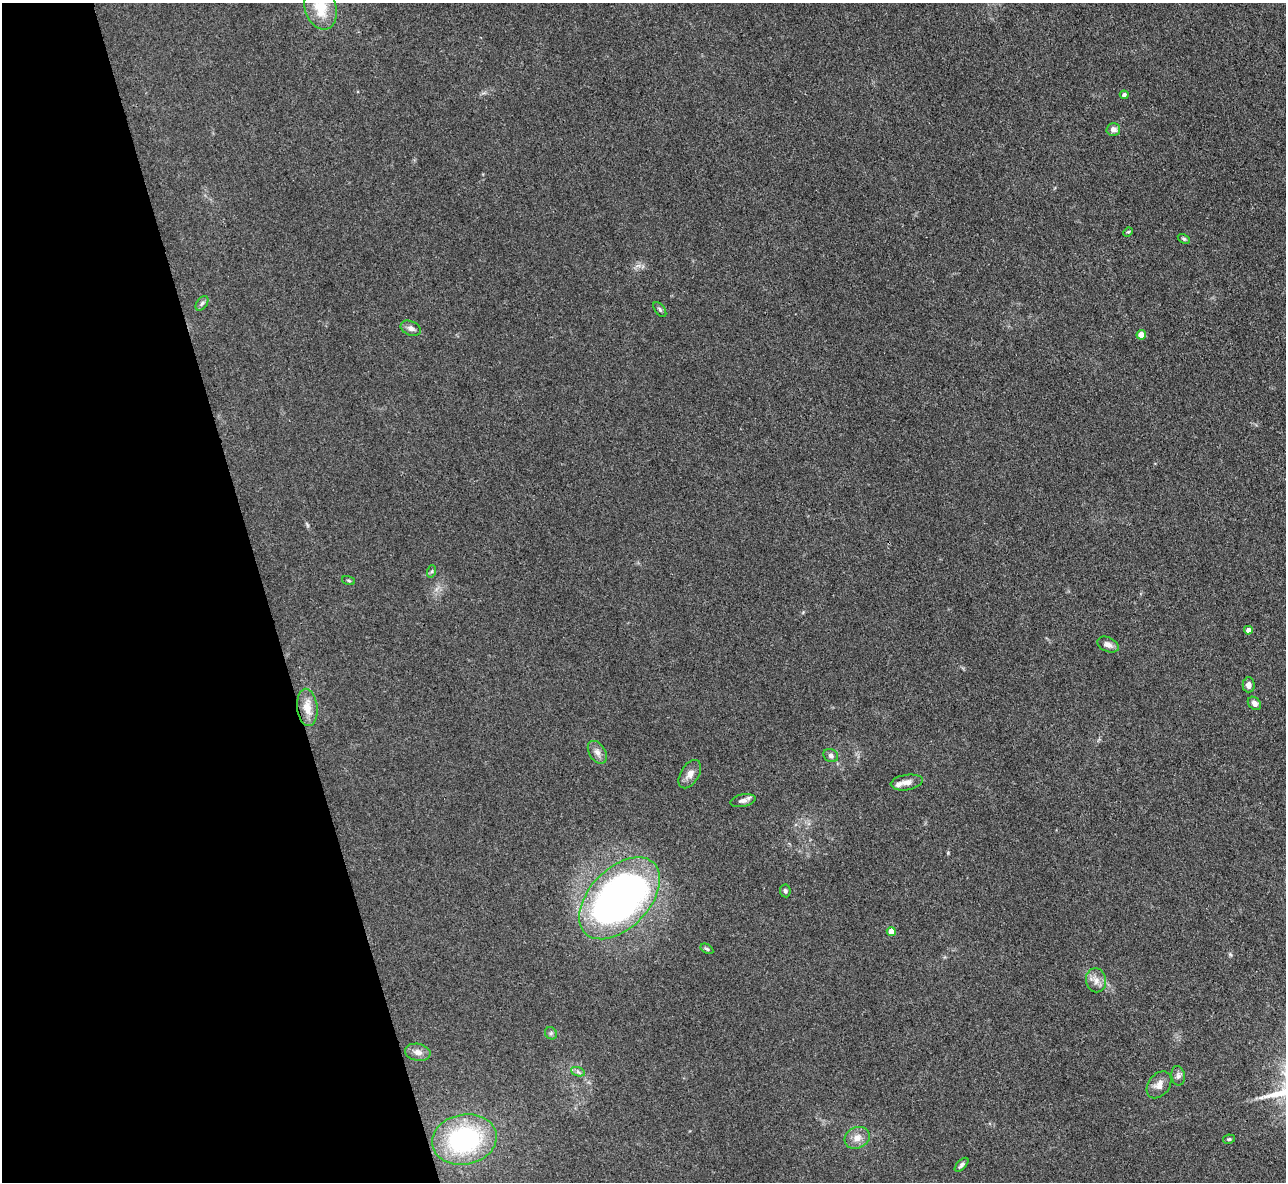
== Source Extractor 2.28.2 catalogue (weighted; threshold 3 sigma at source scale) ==
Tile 5 of 4 x 4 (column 1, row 2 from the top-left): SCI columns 1-1284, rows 2619-3798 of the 5139 x 5115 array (HDU 1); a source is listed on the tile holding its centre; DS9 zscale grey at full resolution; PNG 1288 x 1184 px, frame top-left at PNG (2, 3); each listed source drawn as its Kron ellipse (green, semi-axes under 4 px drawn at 4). Shown black and unused: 21% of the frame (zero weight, under 3 of 4 exposures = <1% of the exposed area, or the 3 px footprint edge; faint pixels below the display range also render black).
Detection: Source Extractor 2.28.2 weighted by HDU 2 'WHT'; one run over the whole footprint, this tile lists its part. Background 0.059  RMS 0.0053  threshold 0.0241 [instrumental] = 3 sigma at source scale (4.5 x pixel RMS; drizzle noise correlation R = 1.50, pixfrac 1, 0.05/0.05 arcsec/px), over >= 5 px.
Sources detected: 37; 1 too faint to see at this stretch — neither listed nor drawn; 1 inside a brighter listed object's ellipse — not listed separately; the other 35 listed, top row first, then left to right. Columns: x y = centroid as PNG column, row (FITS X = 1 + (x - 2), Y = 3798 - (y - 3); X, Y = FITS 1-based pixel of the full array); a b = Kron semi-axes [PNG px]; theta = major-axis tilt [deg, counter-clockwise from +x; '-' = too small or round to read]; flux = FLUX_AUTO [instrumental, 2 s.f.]
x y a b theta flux
321 8 22 15 -73 16
1124 95 4 4 - 1.5
1113 129 7 6 - 2.9
1128 232 5 4 - 0.62
1184 239 6 4 -30 0.82
202 303 8 5 54 1.3
660 309 8 5 -53 1
411 328 10 7 -23 2.5
1141 335 4 4 - 5.8
432 571 6 4 72 0.74
349 581 7 3 -19 0.63
1248 630 4 4 - 2.9
1108 645 11 7 -24 2.7
1249 685 7 6 - 2.4
1254 703 7 5 -47 2.6
307 707 19 10 -84 7.9
597 752 12 8 -58 3
831 755 7 6 - 1.5
690 774 15 9 59 4
907 782 16 7 8 3.3
743 801 13 6 11 2.3
785 891 6 5 - 1.1
620 898 49 30 46 280
891 931 4 4 - 5.4
707 949 7 4 -32 0.91
1096 980 12 10 -80 4.1
551 1033 6 5 - 1
418 1052 13 8 -10 3.2
578 1072 7 4 -19 1.2
1178 1076 10 6 -80 2
1159 1085 15 10 52 4.3
857 1138 13 10 26 4.8
1229 1139 6 4 12 0.73
464 1140 32 25 11 76
961 1165 9 4 45 1.3
Isophote crosses this tile's border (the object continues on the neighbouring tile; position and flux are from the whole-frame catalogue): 1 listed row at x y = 321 8